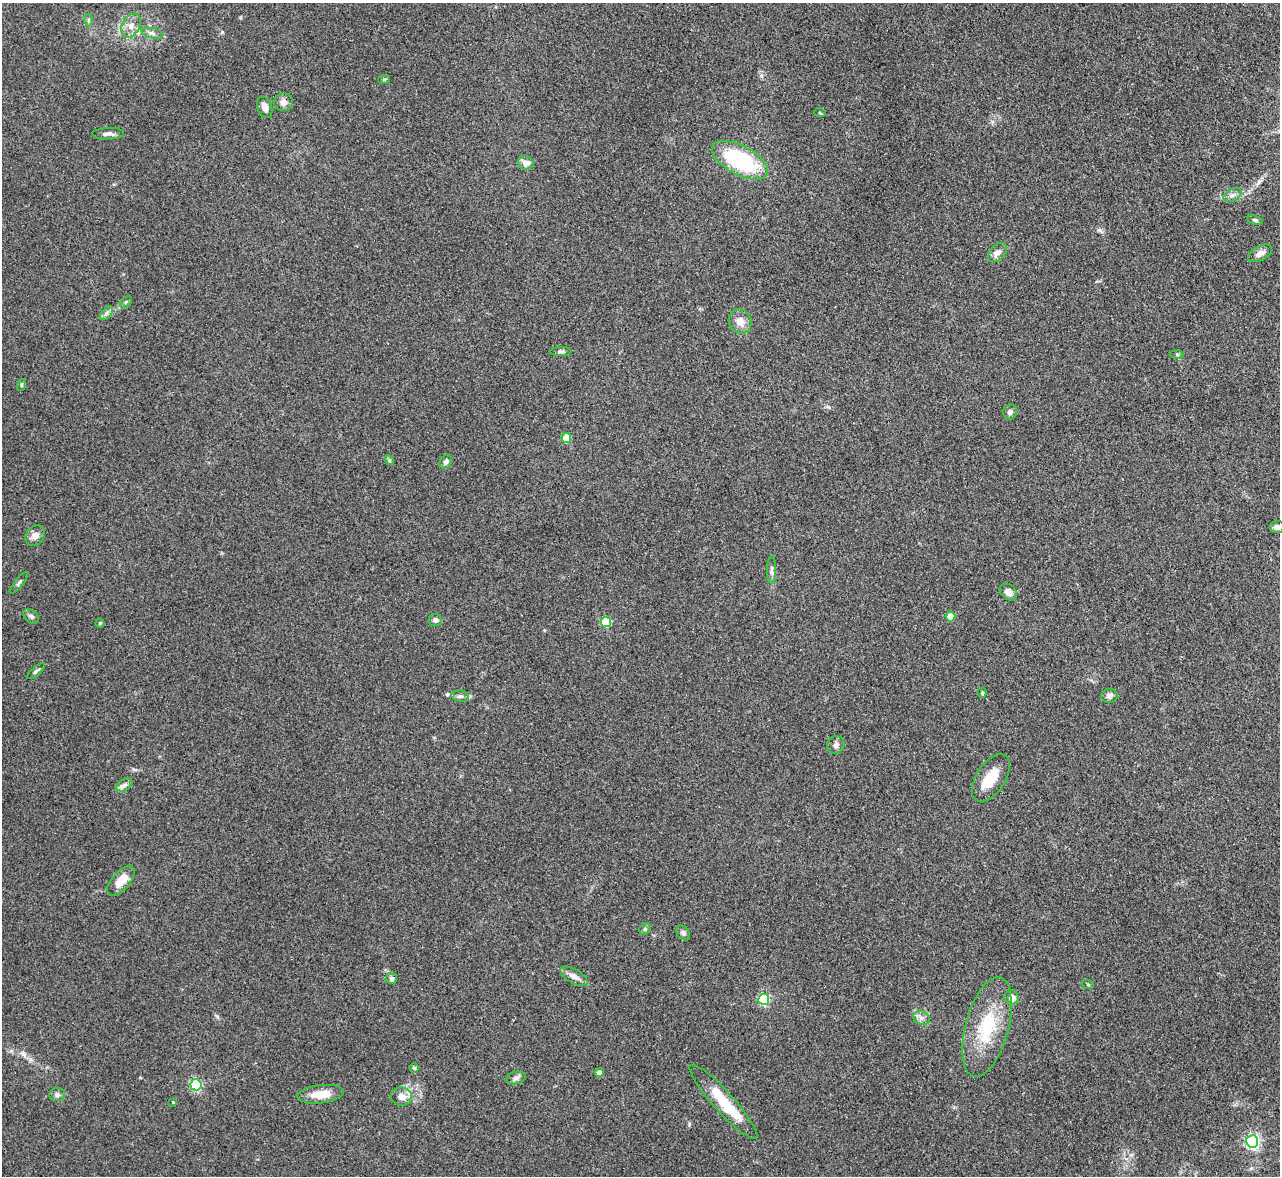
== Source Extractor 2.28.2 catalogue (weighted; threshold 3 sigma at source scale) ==
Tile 10 of 4 x 4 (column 2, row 3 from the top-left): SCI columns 1287-2564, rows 1320-2493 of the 5127 x 5108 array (HDU 1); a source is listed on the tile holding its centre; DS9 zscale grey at full resolution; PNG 1282 x 1178 px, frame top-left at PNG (2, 3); each listed source drawn as its Kron ellipse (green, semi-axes under 4 px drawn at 4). Shown black and unused: <1% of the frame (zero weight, under 3 of 4 exposures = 1% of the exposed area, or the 3 px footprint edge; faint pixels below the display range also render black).
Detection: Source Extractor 2.28.2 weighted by HDU 2 'WHT'; one run over the whole footprint, this tile lists its part. Background 0.334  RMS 0.0099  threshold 0.0443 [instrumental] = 3 sigma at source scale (4.5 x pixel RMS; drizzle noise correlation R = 1.50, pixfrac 1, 0.05/0.05 arcsec/px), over >= 5 px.
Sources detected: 63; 2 inside a brighter object's white glare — neither listed nor drawn; the other 61 listed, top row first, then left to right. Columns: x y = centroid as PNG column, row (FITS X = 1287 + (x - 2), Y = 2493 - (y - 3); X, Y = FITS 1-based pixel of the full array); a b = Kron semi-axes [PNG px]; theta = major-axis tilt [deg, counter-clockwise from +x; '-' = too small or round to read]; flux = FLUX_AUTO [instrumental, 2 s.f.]
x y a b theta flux
89 20 6 4 90 1.5
131 25 13 8 61 7.4
152 33 11 5 -13 3.3
384 80 6 4 20 1.2
283 102 9 9 - 5.5
265 107 11 7 -69 5.7
820 113 6 3 -19 1
108 134 16 5 2 4.5
740 160 31 14 -28 93
526 163 8 7 - 6.9
1233 195 9 6 26 3.8
1255 220 8 4 -18 1.6
997 253 11 7 46 5.6
1260 253 13 7 29 6.1
126 302 7 4 46 1.5
106 313 8 5 46 2.8
740 321 12 11 - 8.7
561 351 11 4 1 2.3
1177 354 6 4 -2 1.4
21 385 6 3 71 1.2
1010 412 7 7 - 3.2
566 438 5 5 - 21
389 460 5 4 - 1.3
446 462 7 5 58 3.2
1277 527 7 6 - 3.4
35 536 11 9 55 6.4
772 570 14 4 89 3.2
19 583 13 3 50 1.9
1008 592 10 7 -44 5.2
31 616 9 6 -37 2.7
951 616 5 5 - 22
435 620 7 6 - 3.9
606 622 5 5 - 51
100 623 4 4 - 1.1
36 671 11 3 40 1.9
982 693 5 4 - 1.4
460 696 9 5 -10 2.7
1109 696 8 7 - 3.8
836 745 9 8 - 3.8
991 778 26 14 57 21
124 785 9 5 25 3.4
121 881 18 9 49 14
645 929 6 5 - 1.7
683 933 8 6 -55 2.6
574 976 15 7 -31 5.9
392 978 5 5 - 2.6
1088 985 6 4 -20 1.2
1012 997 7 6 - 7.7
764 999 5 5 - 94
921 1018 9 6 -20 4
987 1027 51 21 75 56
414 1068 5 4 - 1.4
599 1073 4 4 - 4.8
516 1078 9 6 10 3.2
196 1085 5 5 - 110
320 1094 23 9 6 15
57 1095 8 6 10 2.9
401 1097 10 9 - 7.8
173 1102 2 2 - 0.74
723 1102 49 10 -48 37
1252 1141 6 6 - 220
Unlisted compact peaks at least as high as the median listed source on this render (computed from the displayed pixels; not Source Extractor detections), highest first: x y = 222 32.